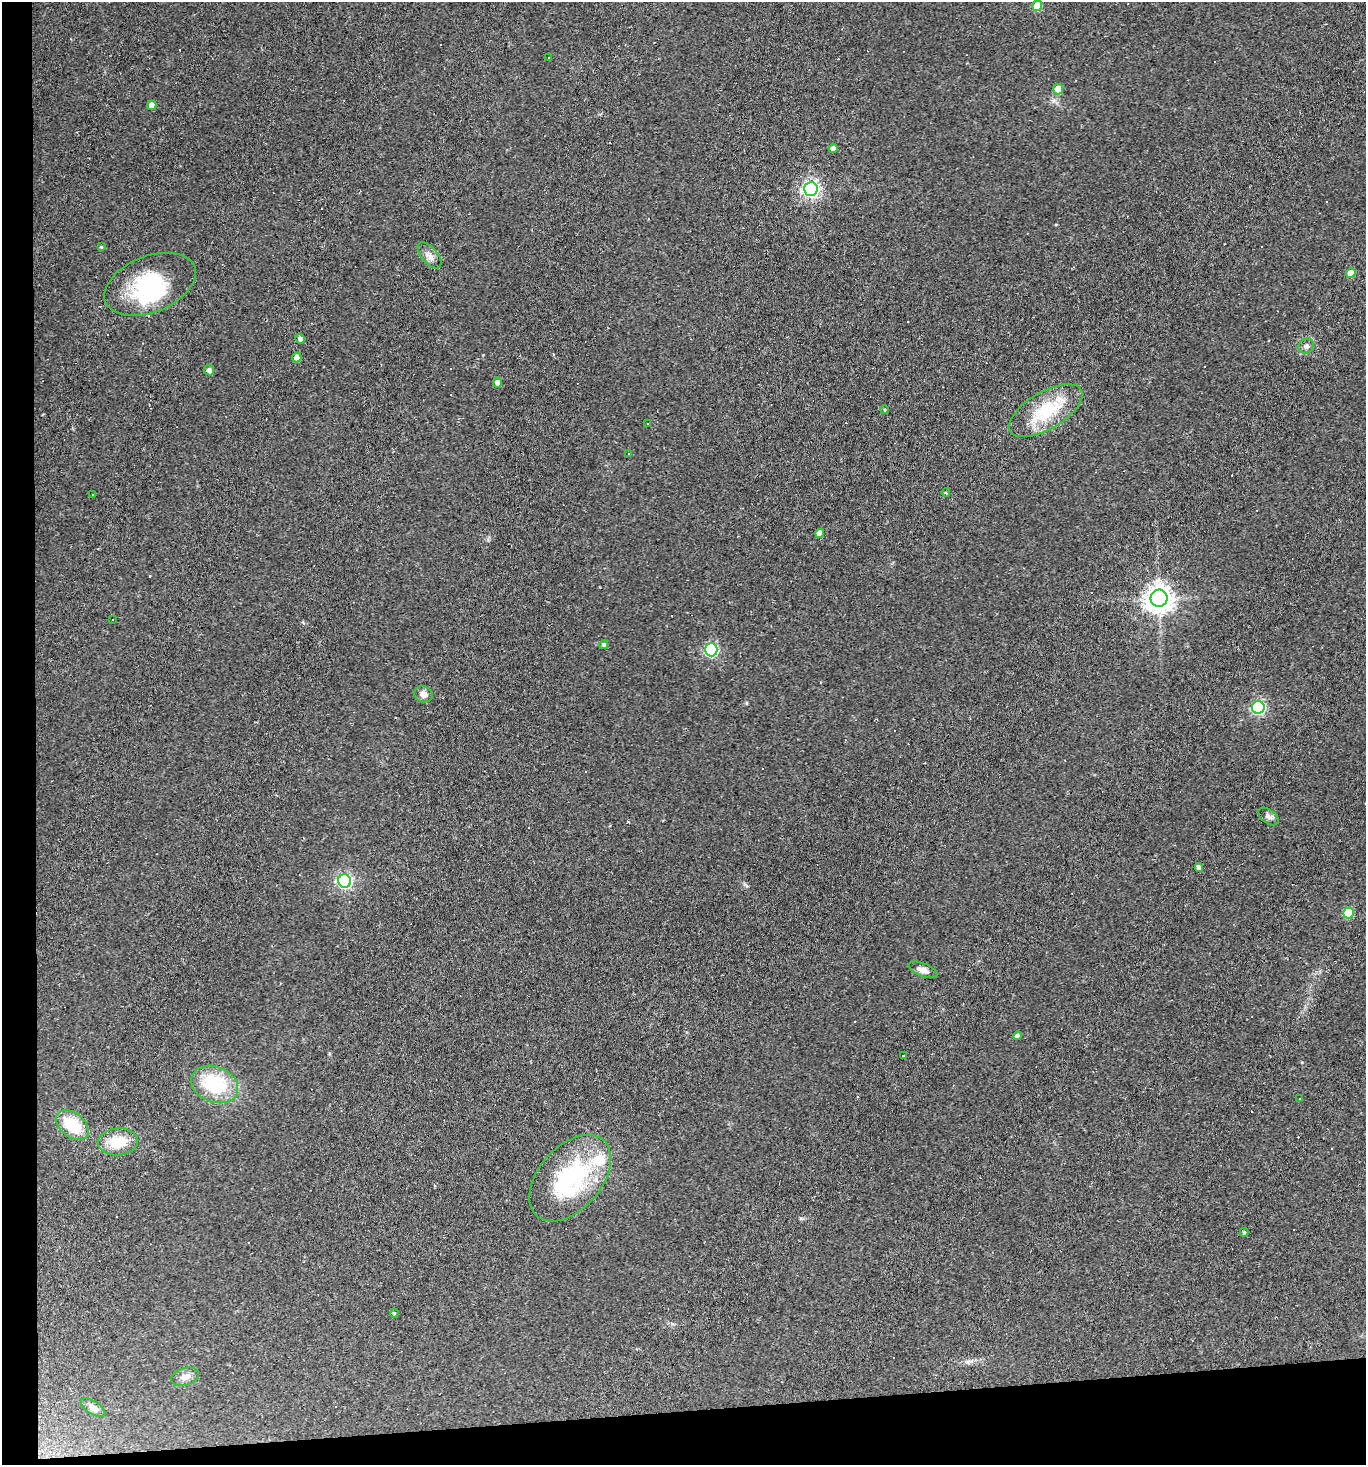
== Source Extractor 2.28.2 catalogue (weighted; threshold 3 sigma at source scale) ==
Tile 7 of 3 x 3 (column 1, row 3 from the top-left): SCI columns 124-1487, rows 1-1463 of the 4364 x 4388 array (HDU 1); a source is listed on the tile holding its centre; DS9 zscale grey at full resolution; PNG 1368 x 1467 px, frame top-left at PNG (2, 2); each listed source drawn as its Kron ellipse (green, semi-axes under 4 px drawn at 4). Shown black and unused: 6% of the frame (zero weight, under 2 of 3 exposures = <1% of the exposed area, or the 3 px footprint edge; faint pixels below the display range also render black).
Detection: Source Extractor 2.28.2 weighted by HDU 2 'WHT'; one run over the whole footprint, this tile lists its part. Background 0.0931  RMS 0.0063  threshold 0.0285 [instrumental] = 3 sigma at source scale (4.5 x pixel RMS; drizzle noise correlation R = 1.50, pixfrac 1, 0.05/0.05 arcsec/px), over >= 5 px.
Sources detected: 73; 2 inside a brighter object's white glare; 26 cosmic-ray / hot-pixel residue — neither listed nor drawn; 1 inside a brighter listed object's ellipse — not listed separately; the other 44 listed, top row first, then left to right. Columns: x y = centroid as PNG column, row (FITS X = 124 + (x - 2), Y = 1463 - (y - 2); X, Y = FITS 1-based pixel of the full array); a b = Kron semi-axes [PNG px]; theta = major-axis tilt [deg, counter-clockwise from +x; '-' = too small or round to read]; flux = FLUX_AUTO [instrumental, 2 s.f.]
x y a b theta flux
1037 6 5 5 - 12
549 58 3 3 - 29
1058 89 5 5 - 11
152 105 5 4 - 4.8
833 148 4 4 - 2.5
811 189 7 6 - 230
101 247 4 4 - 0.88
429 255 16 8 -50 3.8
1351 273 5 4 - 6
150 284 48 28 22 49
300 339 5 4 - 1.9
1306 346 8 7 - 2.3
297 357 5 4 - 4
209 370 5 5 - 2.4
497 383 5 4 - 2.3
885 410 4 3 - 0.57
1046 411 41 18 31 34
648 423 3 3 - 2
629 454 3 3 - 0.94
946 493 4 3 - 0.68
93 494 3 3 - 1.4
820 533 4 4 - 4.5
1159 598 8 8 - 680
112 620 3 3 - 3.7
604 645 4 4 - 1.3
711 650 6 6 - 98
423 694 9 7 -17 4
1258 707 6 6 - 100
1268 816 11 7 -36 2.4
1199 867 4 4 - 2.8
345 881 7 6 - 150
1348 913 5 5 - 25
923 970 15 6 -21 3.9
1017 1036 4 4 - 2.3
903 1056 3 2 - 0.53
215 1084 24 18 -21 40
1299 1098 3 2 - 0.68
72 1125 18 12 -39 22
118 1142 20 13 4 16
570 1178 50 31 49 77
1244 1232 4 3 - 1
394 1313 4 4 - 0.73
185 1377 14 8 18 3.8
93 1407 14 6 -33 3
Unlisted compact peaks at least as high as the median listed source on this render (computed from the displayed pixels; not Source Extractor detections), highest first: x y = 801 1218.